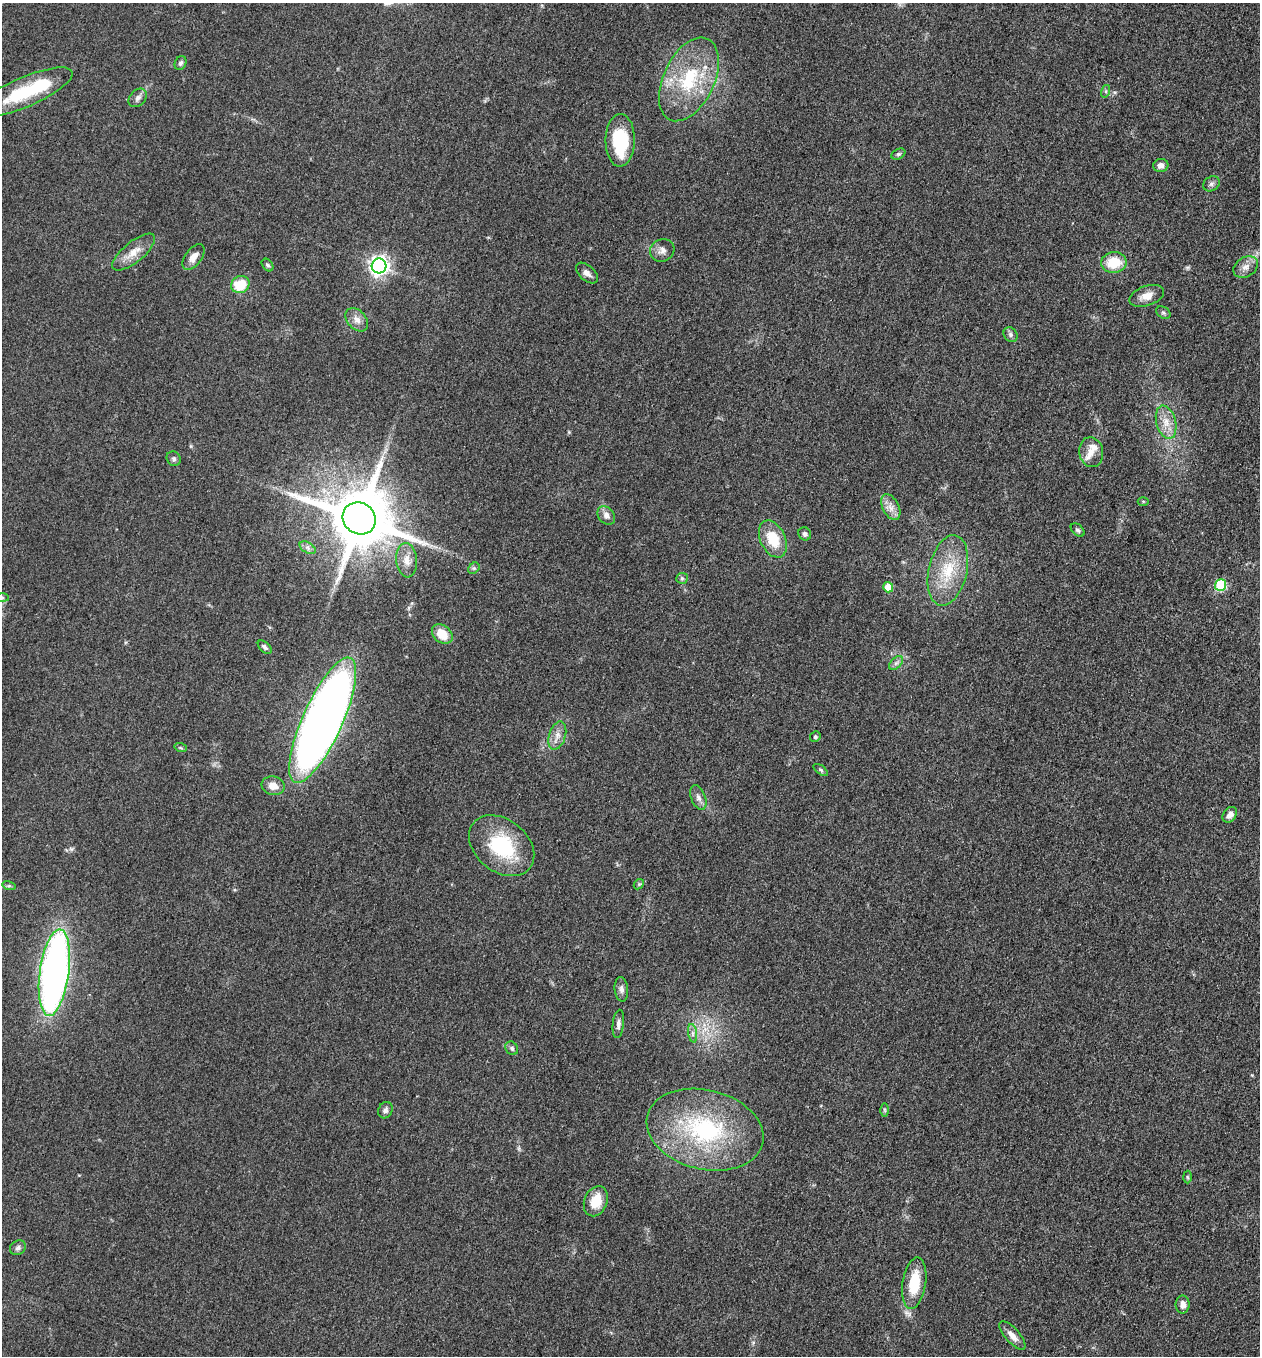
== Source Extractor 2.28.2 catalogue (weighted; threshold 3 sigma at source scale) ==
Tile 6 of 4 x 4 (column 2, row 2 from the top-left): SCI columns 1455-2712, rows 2724-4077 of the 5506 x 5462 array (HDU 1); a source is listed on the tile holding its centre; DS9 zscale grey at full resolution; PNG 1262 x 1358 px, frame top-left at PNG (2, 3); each listed source drawn as its Kron ellipse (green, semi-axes under 4 px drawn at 4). Nothing masked; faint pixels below the display range render black.
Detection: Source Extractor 2.28.2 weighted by HDU 2 'WHT'; one run over the whole footprint, this tile lists its part. Background 0.0602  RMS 0.0063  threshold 0.0282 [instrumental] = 3 sigma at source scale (4.5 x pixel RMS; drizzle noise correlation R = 1.50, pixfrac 1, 0.05/0.05 arcsec/px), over >= 5 px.
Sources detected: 72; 4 inside a brighter listed object's ellipse — not listed separately; the other 68 listed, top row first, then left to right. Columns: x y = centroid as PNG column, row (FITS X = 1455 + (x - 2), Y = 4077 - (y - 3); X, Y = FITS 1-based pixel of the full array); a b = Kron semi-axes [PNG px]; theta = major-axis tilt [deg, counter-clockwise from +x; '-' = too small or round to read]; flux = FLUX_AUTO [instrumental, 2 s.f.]
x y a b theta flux
180 63 7 5 63 1.5
689 79 44 25 65 45
1106 91 6 4 72 0.94
25 92 51 15 23 37
138 98 10 7 46 2.6
620 140 26 14 89 35
898 154 7 5 27 1.4
1161 165 7 6 - 3.2
1211 184 9 7 32 1.9
662 250 12 11 - 3.9
134 252 26 10 39 8.7
193 257 15 8 53 4.8
1114 262 13 10 6 17
267 265 7 5 -51 1.3
379 266 7 7 - 300
1246 267 13 9 33 4.4
587 273 13 7 -42 3.2
240 285 9 8 - 17
1147 296 18 10 19 6.7
1163 313 8 5 -33 1.2
357 320 13 9 -48 4.7
1010 335 8 6 -51 1.9
1166 422 17 9 -75 7.7
1091 452 15 12 -80 5.7
174 459 7 6 - 1.5
1143 501 5 3 - 0.65
891 507 14 8 -62 5
606 515 10 7 -49 3.6
359 518 17 15 -33 6000
1078 530 8 5 -43 1.4
805 534 7 6 - 1.6
773 539 20 12 -65 18
308 548 9 5 -32 2.1
407 560 17 10 -84 6.5
474 568 6 5 - 1.2
948 570 36 19 77 26
682 578 6 5 - 1.2
1221 585 6 5 - 44
888 587 5 5 - 11
2 598 7 4 -1 1.2
442 634 11 8 -40 12
265 647 8 5 -42 1.7
896 663 8 5 45 1.9
323 720 68 20 66 730
557 736 14 8 72 4.7
815 737 5 5 - 1.1
181 748 6 4 -18 0.81
821 770 8 4 -36 1.1
273 786 11 9 -9 6.4
698 798 13 7 -68 3.3
1230 815 8 6 54 3.6
502 846 36 26 -39 44
639 884 6 4 43 0.89
9 886 7 4 -17 1
54 973 43 14 82 340
621 989 12 7 -85 2.7
618 1024 14 5 84 2.6
693 1033 9 4 -81 2
512 1048 7 6 - 1.6
385 1110 8 7 - 2.1
885 1110 6 4 -89 0.98
705 1130 60 39 -14 87
1187 1177 6 4 -88 0.89
596 1201 15 11 67 13
18 1248 8 7 - 2.1
914 1283 26 11 81 22
1183 1304 9 7 89 3.7
1012 1335 18 7 -48 5
Isophote crosses this tile's border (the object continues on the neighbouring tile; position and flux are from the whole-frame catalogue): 1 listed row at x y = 2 598